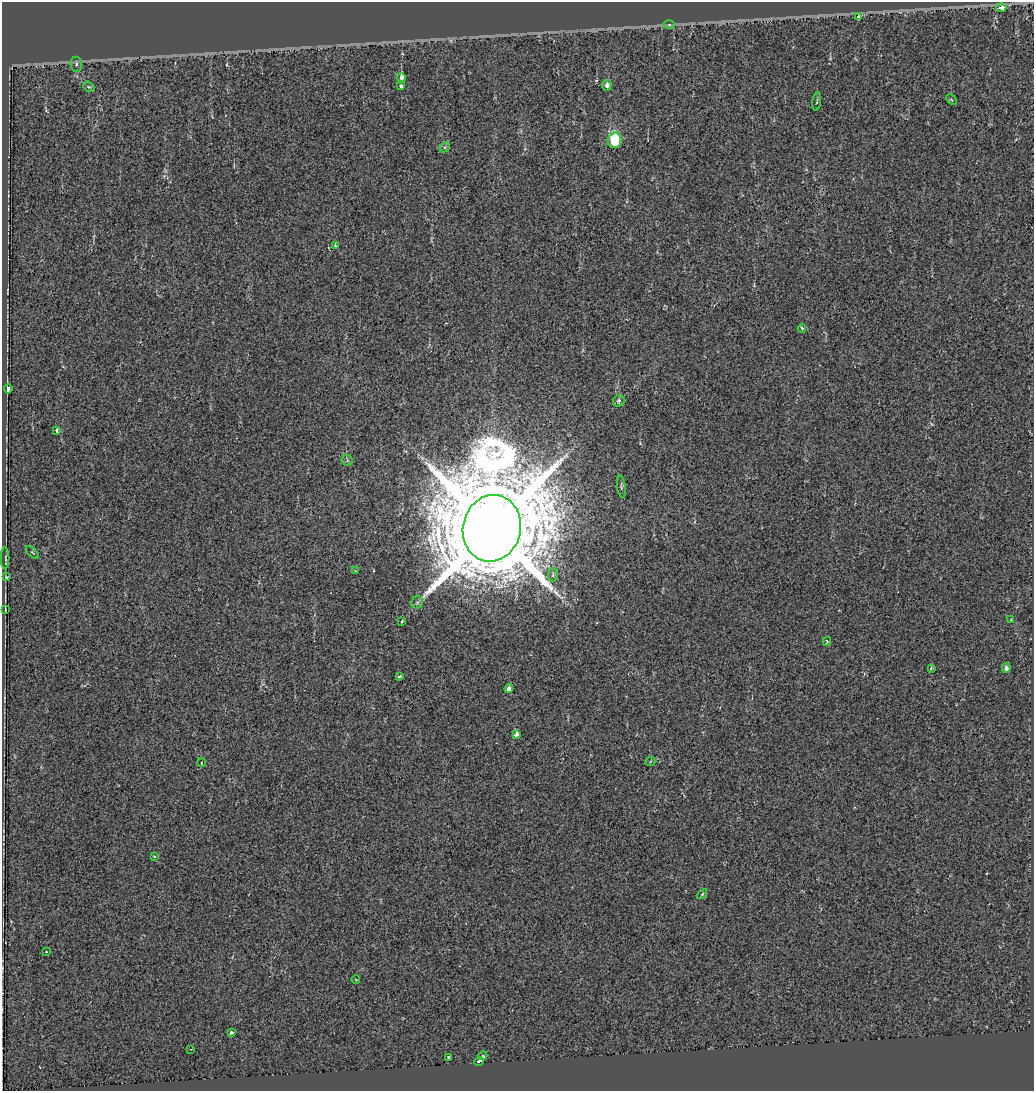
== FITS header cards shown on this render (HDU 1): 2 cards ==
NAXIS1  =                 1032
NAXIS2  =                 1089

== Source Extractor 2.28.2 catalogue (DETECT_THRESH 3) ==
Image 1032 x 1089 px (HDU 1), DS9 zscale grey, 1 PNG px = 1 image px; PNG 1036 x 1093 px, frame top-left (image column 1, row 1089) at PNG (2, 2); each listed source drawn as its Kron ellipse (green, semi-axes under 4 px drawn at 4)
Background -0.029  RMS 0.012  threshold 0.0348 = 3 sigma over >= 5 px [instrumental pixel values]
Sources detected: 46; all 46 listed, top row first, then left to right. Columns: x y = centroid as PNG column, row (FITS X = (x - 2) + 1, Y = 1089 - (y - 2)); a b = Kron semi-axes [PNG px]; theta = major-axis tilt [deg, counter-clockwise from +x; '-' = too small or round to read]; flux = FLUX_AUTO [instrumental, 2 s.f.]
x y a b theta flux
1001 8 5 3 - 36
858 17 4 3 - 15
669 25 6 4 0 1.1
76 64 7 6 - 2.6
401 78 5 4 - 10
607 85 5 4 - 4
401 86 4 3 - 1.9
89 87 6 4 -40 1.1
951 100 6 4 -45 0.9
817 101 9 2 81 0.91
614 140 8 7 - 34
445 147 6 4 45 1.3
335 246 3 3 - 1.3
802 328 4 3 - 1.3
8 389 5 3 - 28
619 401 6 5 - 2.6
57 430 4 3 - 1.7
347 460 5 5 - 1.2
621 486 11 2 -83 1.1
492 528 33 29 76 18000
32 552 8 3 -45 1.1
5 558 11 2 90 0.61
355 571 4 4 - 0.66
553 575 6 5 - 1.7
6 577 3 2 - 0.66
417 602 6 5 - 1.7
5 610 3 2 - 0.68
1011 620 3 3 - 1
402 621 4 3 - 1.3
827 641 4 3 - 0.81
931 668 4 3 - 1.3
1006 668 5 4 - 2.7
399 677 3 3 - 2.4
509 689 4 4 - 4.6
516 734 4 3 - 8.9
201 762 4 3 - 1
650 762 5 3 - 0.77
154 857 3 2 - 0.89
702 894 6 3 45 0.89
46 952 3 2 - 0.63
356 980 4 2 - 0.52
231 1032 4 4 - 1.3
191 1049 3 2 - 0.56
483 1056 4 3 - 1.8
449 1058 4 3 - 1.6
479 1061 5 3 - 47